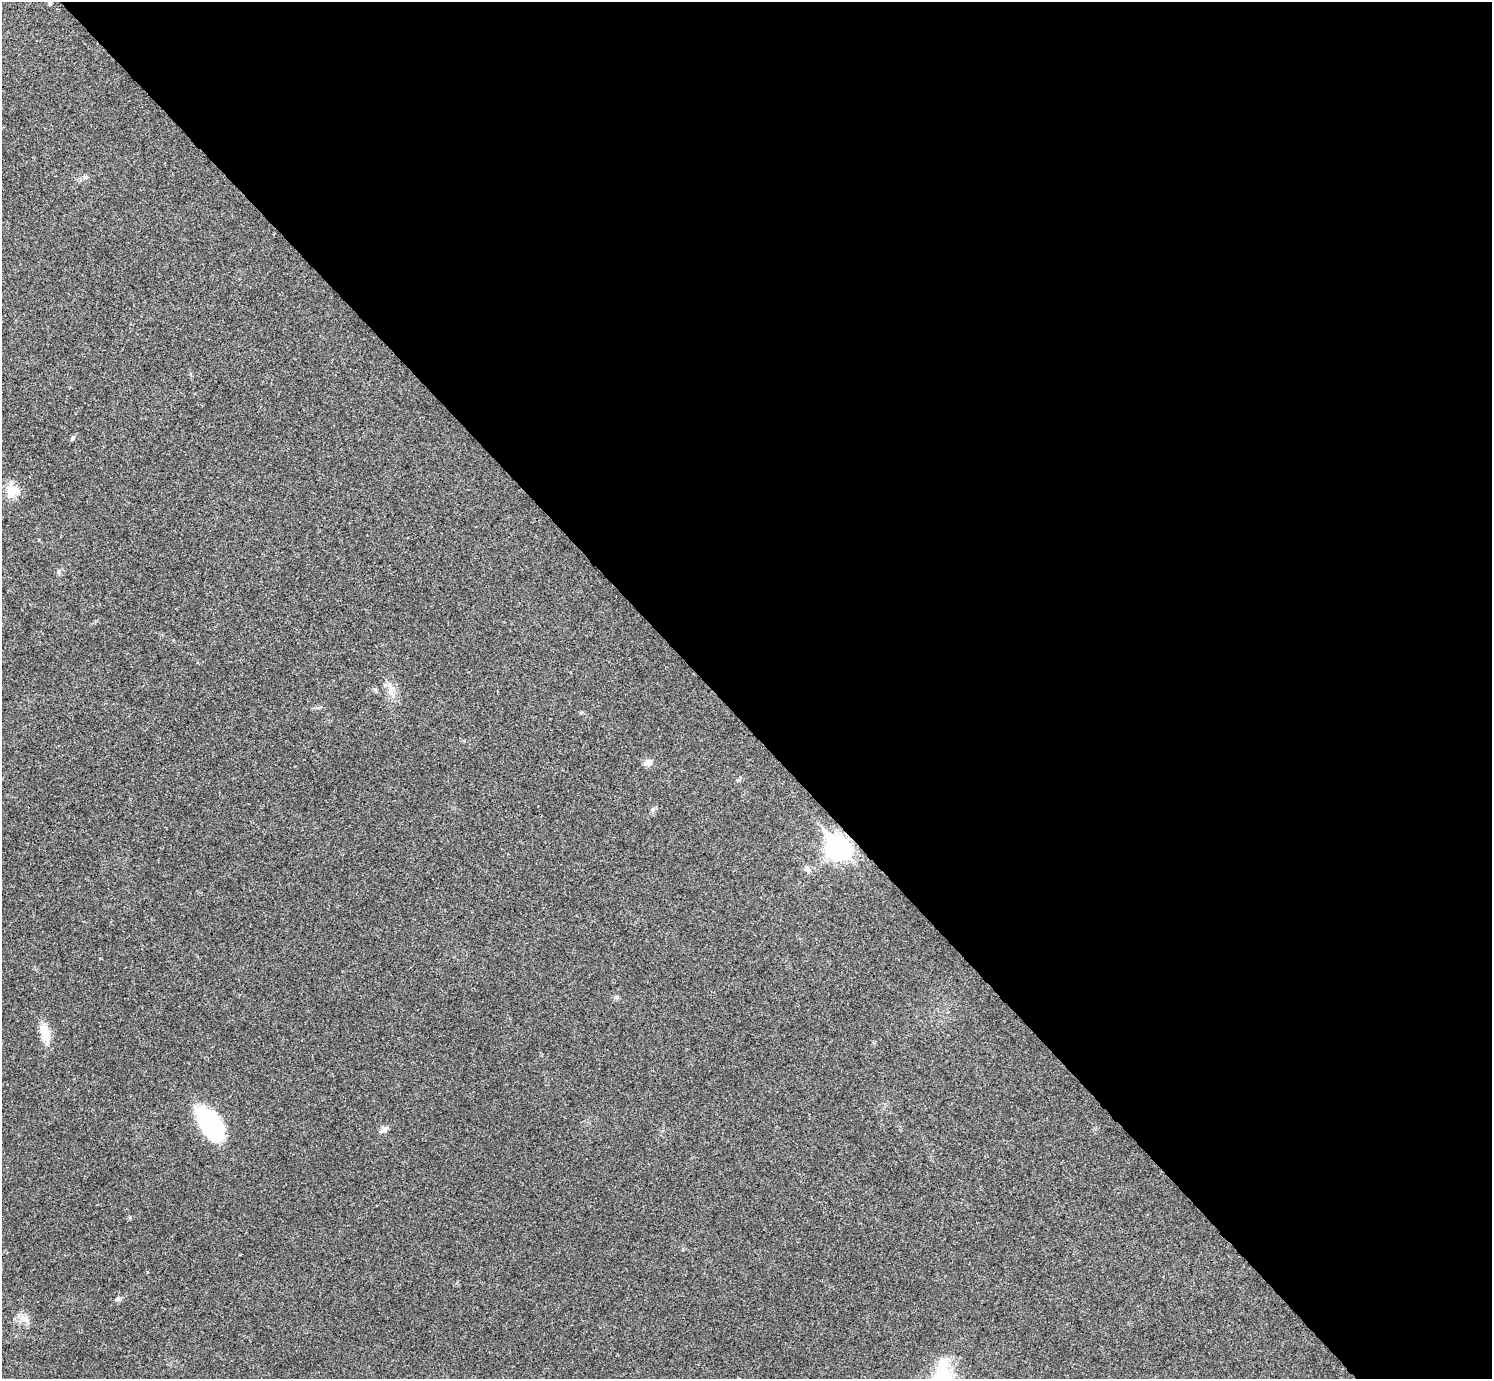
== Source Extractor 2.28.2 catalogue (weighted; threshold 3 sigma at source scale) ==
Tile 8 of 4 x 4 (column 4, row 2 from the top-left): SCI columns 4474-5963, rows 2914-4290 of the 5969 x 5967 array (HDU 1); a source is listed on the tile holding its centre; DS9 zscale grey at full resolution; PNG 1494 x 1381 px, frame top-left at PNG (2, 2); no overlay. Shown black and unused: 52% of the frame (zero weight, under 3 of 4 exposures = <1% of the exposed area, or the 3 px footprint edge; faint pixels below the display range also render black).
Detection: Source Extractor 2.28.2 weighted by HDU 2 'WHT'; one run over the whole footprint, this tile lists its part. Background 0.021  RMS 0.0043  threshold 0.0195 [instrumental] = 3 sigma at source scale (4.5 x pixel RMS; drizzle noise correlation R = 1.50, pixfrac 1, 0.05/0.05 arcsec/px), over >= 5 px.
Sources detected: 13; all 13 listed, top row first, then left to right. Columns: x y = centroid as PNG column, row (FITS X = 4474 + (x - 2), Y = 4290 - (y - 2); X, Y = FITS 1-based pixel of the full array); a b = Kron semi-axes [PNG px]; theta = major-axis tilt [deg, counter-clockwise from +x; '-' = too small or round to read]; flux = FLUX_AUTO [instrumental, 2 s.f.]
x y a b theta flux
49 2 8 4 -59 0.79
85 177 7 5 -19 0.93
13 490 18 14 -17 6.9
391 692 21 6 -73 3.2
648 762 10 8 23 2.4
838 848 10 8 -51 290
807 868 9 7 -49 1.6
617 997 6 5 - 0.76
45 1033 22 9 -72 8
210 1124 35 17 -57 50
384 1129 11 7 29 1.6
118 1299 6 6 - 0.88
25 1319 14 7 -35 2.9
Overlapping masked pixels (flux is a lower limit): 1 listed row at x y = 838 848
Isophote crosses this tile's border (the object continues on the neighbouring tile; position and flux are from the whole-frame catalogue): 1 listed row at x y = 49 2
Unlisted compact peaks at least as high as the median listed source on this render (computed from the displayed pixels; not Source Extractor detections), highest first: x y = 72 439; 130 1218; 653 809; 59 571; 581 712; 318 708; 147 1272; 738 780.